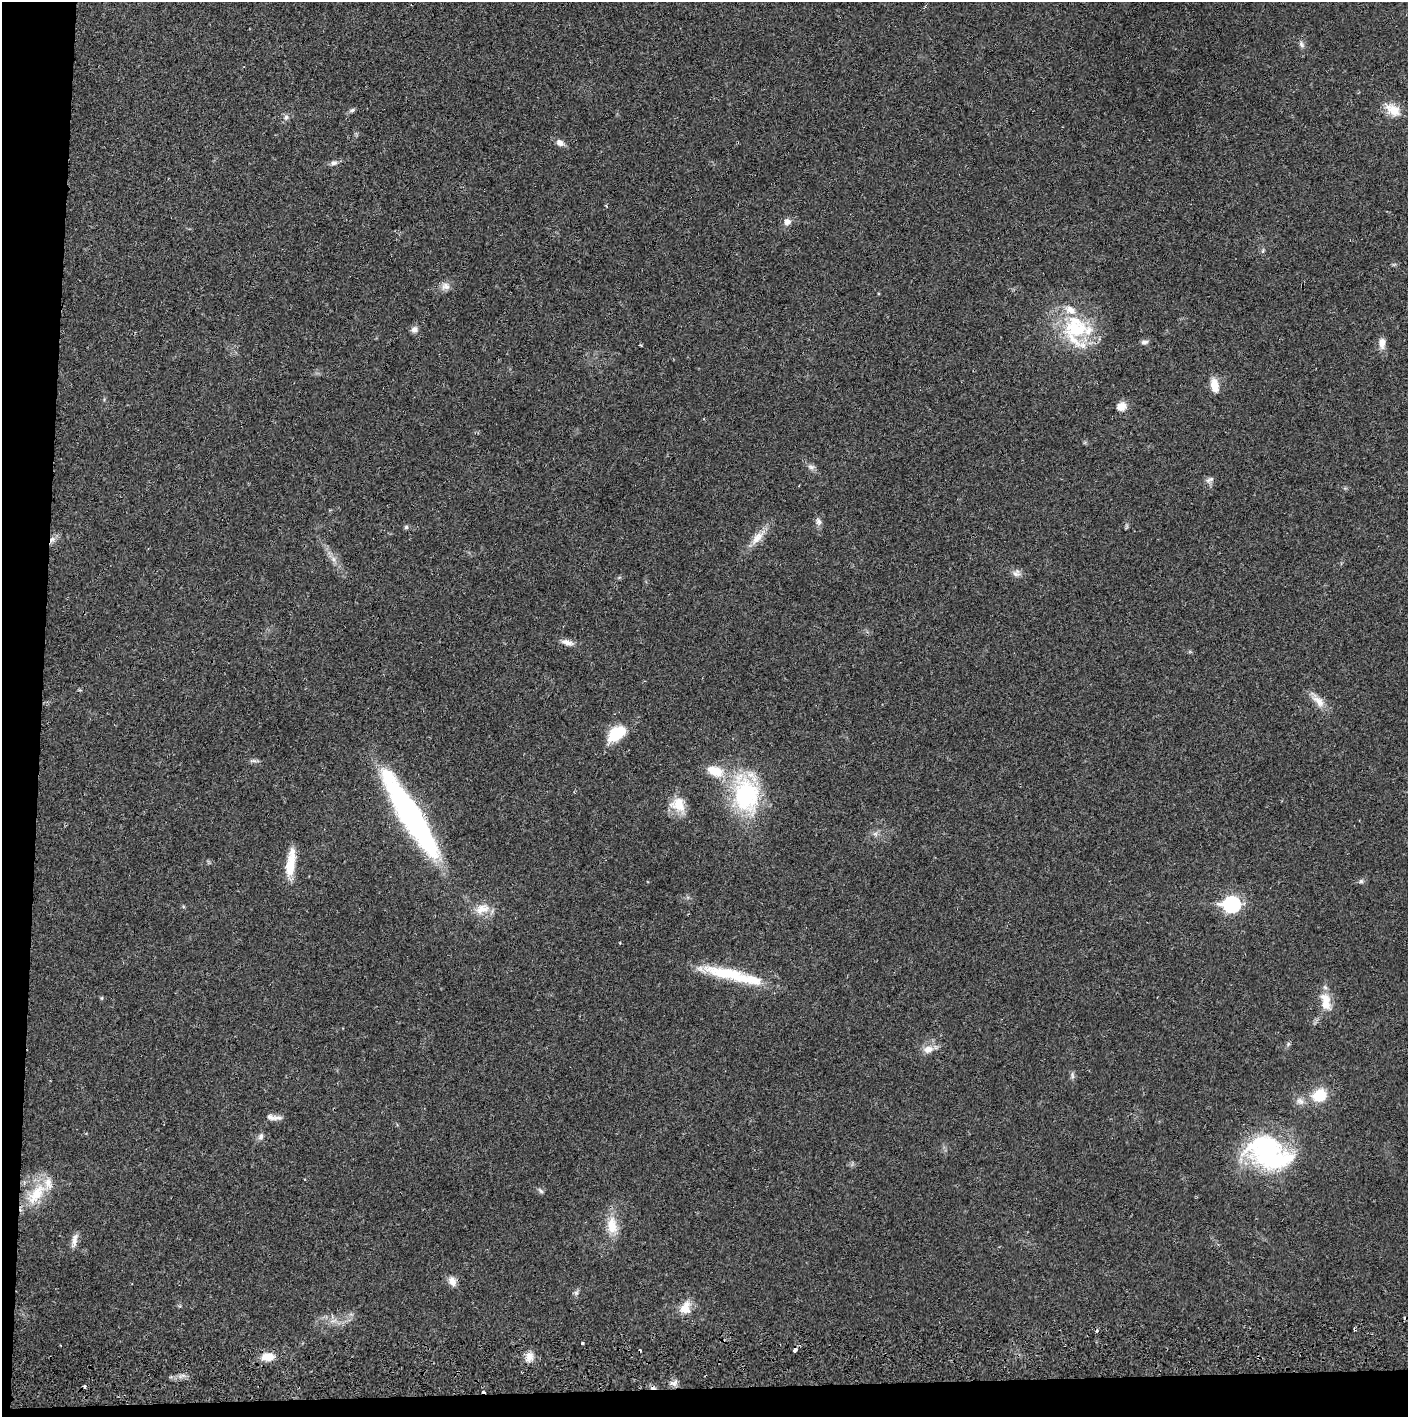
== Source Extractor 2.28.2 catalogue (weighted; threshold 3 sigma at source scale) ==
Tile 7 of 3 x 3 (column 1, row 3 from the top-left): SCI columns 4-1409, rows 56-1470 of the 4229 x 4360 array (HDU 1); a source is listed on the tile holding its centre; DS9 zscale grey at full resolution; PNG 1410 x 1419 px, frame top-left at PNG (2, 2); no overlay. Shown black and unused: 5% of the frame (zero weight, under 2 of 3 exposures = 3% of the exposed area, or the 3 px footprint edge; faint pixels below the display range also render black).
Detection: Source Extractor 2.28.2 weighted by HDU 2 'WHT'; one run over the whole footprint, this tile lists its part. Background 0.0221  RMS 0.0035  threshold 0.0157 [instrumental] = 3 sigma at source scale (4.5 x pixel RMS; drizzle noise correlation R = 1.50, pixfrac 1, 0.05/0.05 arcsec/px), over >= 5 px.
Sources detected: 74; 1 too faint to see at this stretch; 7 cosmic-ray / hot-pixel residue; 1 long thin detection or spike segment (spike, bleed or trail) — not listed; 6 inside a brighter listed object's ellipse — not listed separately; the other 59 listed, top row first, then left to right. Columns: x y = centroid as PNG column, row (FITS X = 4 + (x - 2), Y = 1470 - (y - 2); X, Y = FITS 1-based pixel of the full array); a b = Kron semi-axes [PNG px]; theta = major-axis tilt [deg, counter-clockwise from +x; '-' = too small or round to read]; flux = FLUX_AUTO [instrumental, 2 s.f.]
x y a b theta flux
1301 44 10 7 -59 1.1
352 110 9 5 16 0.81
1393 110 21 13 -31 5.7
286 117 8 7 - 1.1
560 143 8 7 - 2
334 163 9 6 16 1.4
787 222 8 8 - 2.2
1263 251 6 4 70 0.52
1394 264 6 4 19 0.48
445 286 12 10 -2 2.2
1076 328 48 34 -86 27
414 330 8 8 - 1.7
1144 342 8 6 5 1.1
1382 343 13 8 89 2.9
1215 385 15 8 -79 5
1121 406 11 9 23 3.4
811 467 10 8 -28 1.4
1210 480 13 7 31 1.3
818 521 10 7 -77 1.4
1126 526 9 4 80 0.55
406 527 6 6 - 0.63
757 537 28 10 49 5
52 539 9 6 28 1.7
333 559 8 6 -47 1.4
1016 573 11 10 - 1.8
567 643 16 7 -15 2.5
1318 700 27 9 -48 4.3
616 733 20 12 38 13
254 761 15 4 -3 0.93
746 795 50 33 -78 39
678 805 22 17 -52 7
410 815 81 17 -59 110
875 834 7 6 - 1.1
290 866 31 12 87 7.6
1361 881 7 5 14 0.85
1231 904 8 7 - 79
482 909 22 13 16 5.5
730 973 73 14 -9 19
102 998 6 4 89 0.4
1326 999 27 11 -67 5.6
1288 1044 7 4 46 0.63
928 1049 14 10 14 3.3
1072 1076 11 4 -89 0.96
1320 1095 12 10 25 12
1300 1101 13 9 -29 2.3
273 1117 20 6 -6 2.3
261 1136 10 7 80 1.4
1268 1153 52 33 -26 56
541 1191 8 5 -45 0.87
36 1194 37 17 51 14
612 1225 25 14 -84 7.7
74 1240 21 7 77 2.4
452 1281 13 9 -65 2.7
576 1293 8 6 63 0.93
685 1308 18 13 68 5
582 1343 3 3 - 0.61
268 1357 16 9 4 5.1
529 1357 14 10 82 3
674 1383 11 8 19 1.6
Overlapping masked pixels (flux is a lower limit): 1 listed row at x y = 52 539